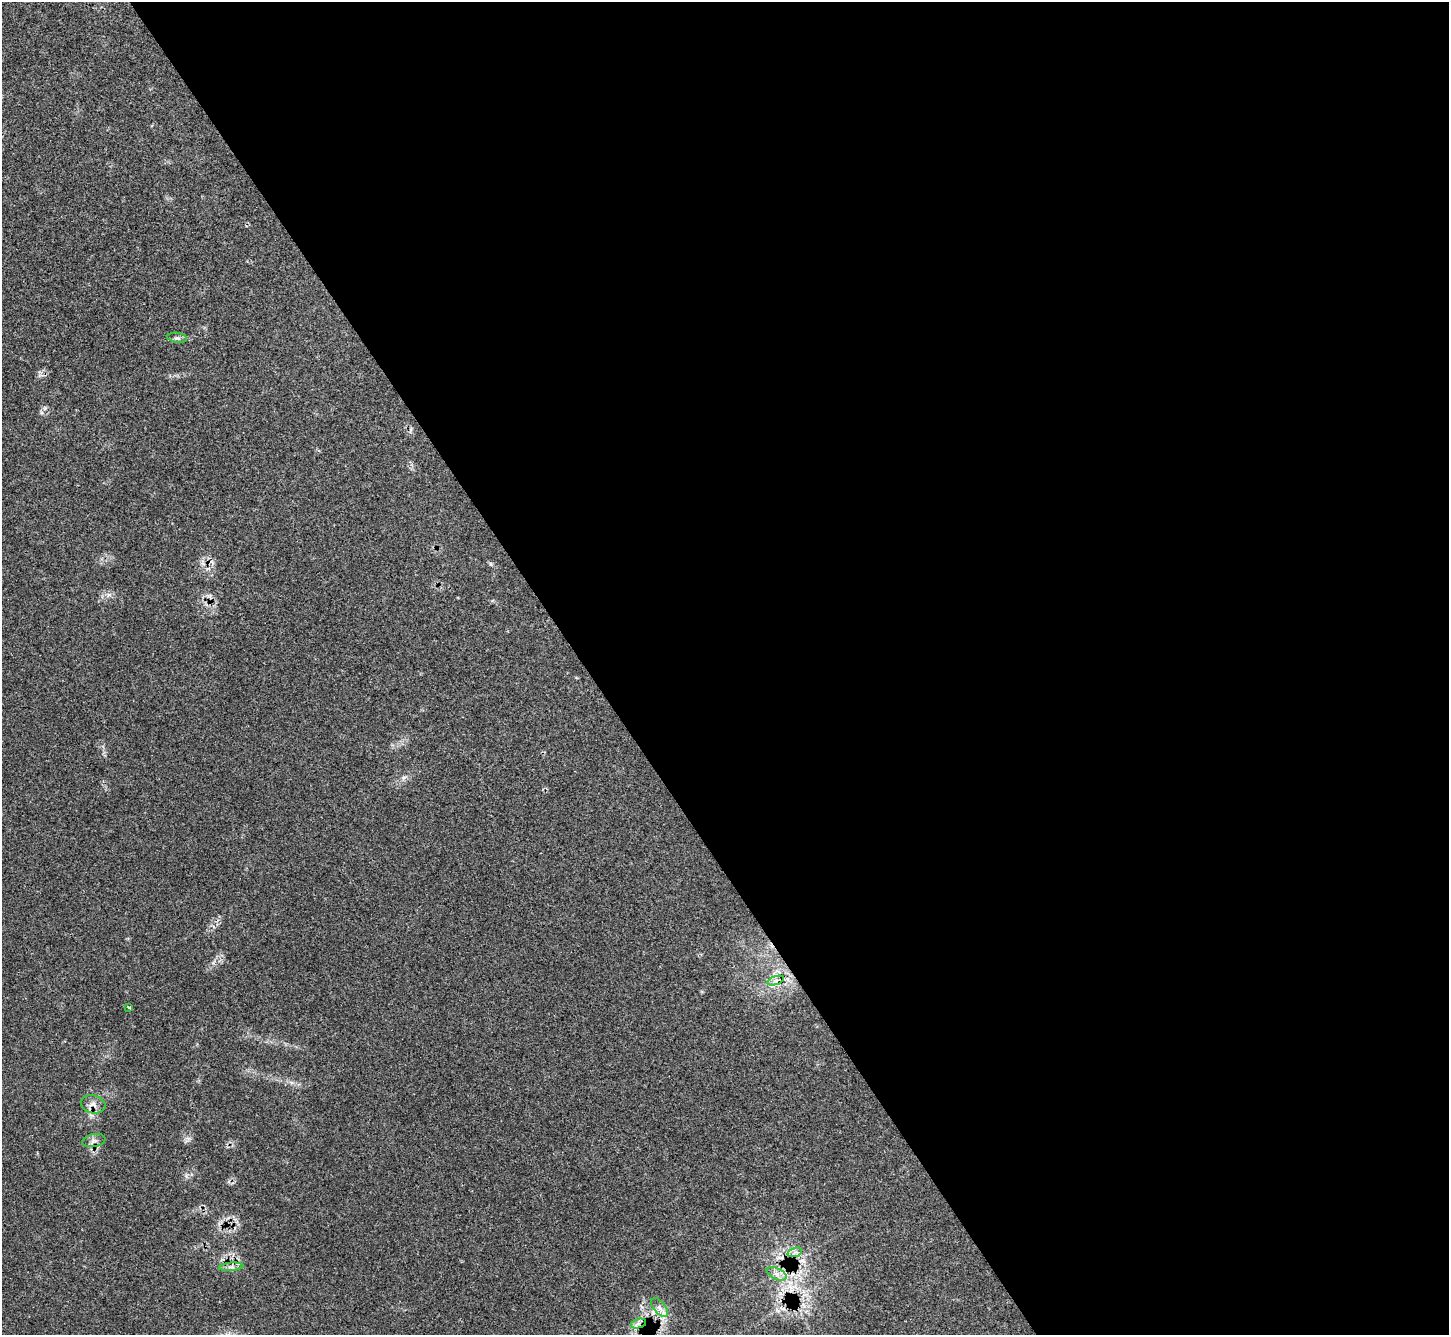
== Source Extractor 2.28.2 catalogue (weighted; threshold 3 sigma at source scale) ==
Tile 8 of 4 x 4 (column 4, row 2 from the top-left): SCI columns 4370-5816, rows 2855-4187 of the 5849 x 5845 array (HDU 1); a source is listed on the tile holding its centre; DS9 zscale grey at full resolution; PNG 1451 x 1337 px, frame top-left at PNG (2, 2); each listed source drawn as its Kron ellipse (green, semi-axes under 4 px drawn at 4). Shown black and unused: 60% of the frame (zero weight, under 3 of 4 exposures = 4% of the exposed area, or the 3 px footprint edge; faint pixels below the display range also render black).
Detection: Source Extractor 2.28.2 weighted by HDU 2 'WHT'; one run over the whole footprint, this tile lists its part. Background 0.054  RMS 0.005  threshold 0.0225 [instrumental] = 3 sigma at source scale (4.5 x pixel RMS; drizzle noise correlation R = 1.50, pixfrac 1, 0.05/0.05 arcsec/px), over >= 5 px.
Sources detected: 11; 1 cosmic-ray / hot-pixel residue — neither listed nor drawn; the other 10 listed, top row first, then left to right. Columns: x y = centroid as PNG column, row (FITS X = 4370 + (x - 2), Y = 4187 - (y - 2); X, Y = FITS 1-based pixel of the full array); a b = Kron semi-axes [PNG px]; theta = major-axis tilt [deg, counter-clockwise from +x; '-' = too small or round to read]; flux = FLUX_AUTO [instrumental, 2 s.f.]
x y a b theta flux
177 338 10 5 -6 1.4
776 980 9 4 19 1.3
129 1008 4 3 - 0.66
93 1104 12 9 -13 3.1
94 1141 11 6 10 2
795 1252 7 4 19 1.4
231 1267 12 3 5 1.5
777 1274 11 5 -27 2.6
660 1307 11 6 -49 2.3
638 1324 8 4 18 1.4
Overlapping masked pixels (flux is a lower limit): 1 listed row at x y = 777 1274
Unlisted compact peaks at least as high as the median listed source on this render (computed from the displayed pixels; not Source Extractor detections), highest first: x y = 109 595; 491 564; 186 1176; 45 408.